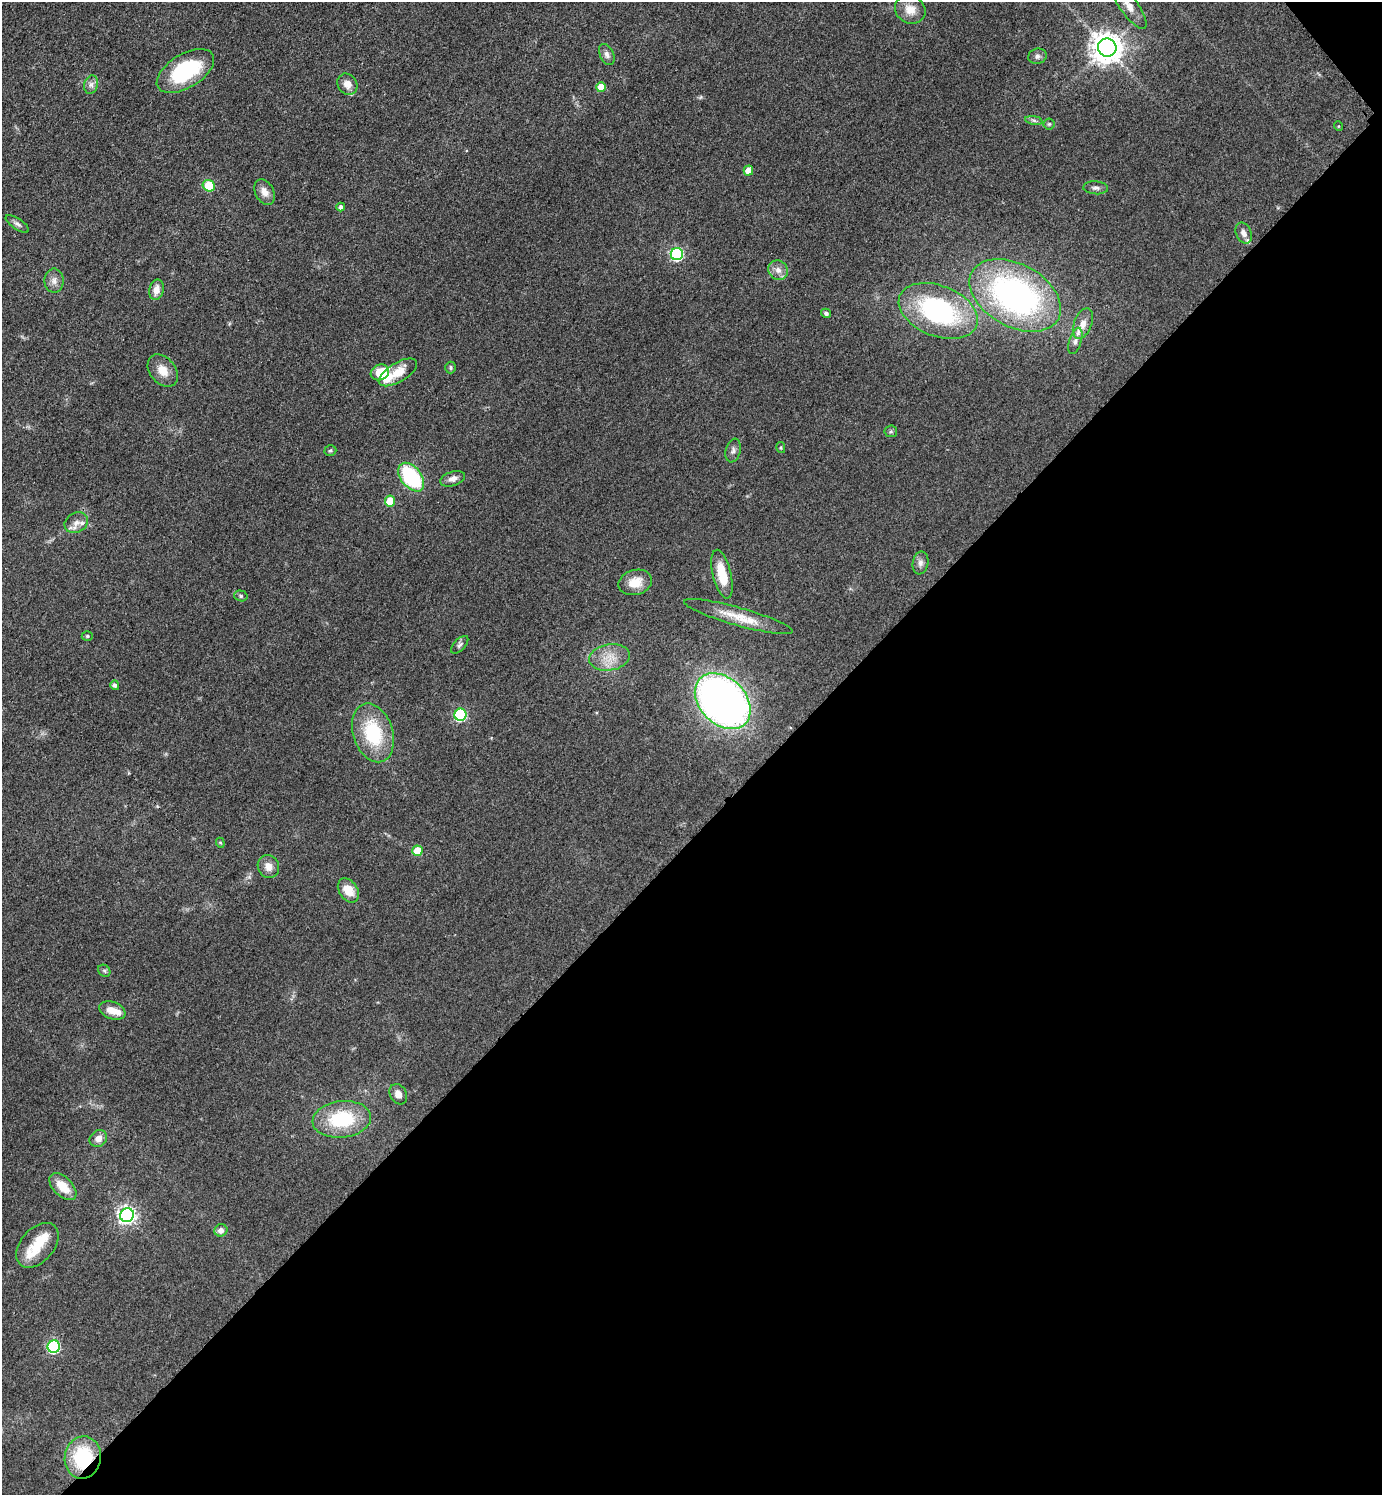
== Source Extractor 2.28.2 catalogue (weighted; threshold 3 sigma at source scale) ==
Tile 12 of 4 x 4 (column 4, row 3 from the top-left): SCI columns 4309-5688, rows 1509-3001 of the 6001 x 6002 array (HDU 1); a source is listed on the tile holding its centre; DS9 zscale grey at full resolution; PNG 1384 x 1497 px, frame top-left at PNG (2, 2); each listed source drawn as its Kron ellipse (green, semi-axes under 4 px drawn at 4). Shown black and unused: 44% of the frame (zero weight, under 3 of 4 exposures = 2% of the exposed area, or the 3 px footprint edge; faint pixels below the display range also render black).
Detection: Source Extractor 2.28.2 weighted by HDU 2 'WHT'; one run over the whole footprint, this tile lists its part. Background 0.0578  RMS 0.0057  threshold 0.0257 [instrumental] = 3 sigma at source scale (4.5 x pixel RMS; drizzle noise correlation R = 1.50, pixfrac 1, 0.05/0.05 arcsec/px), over >= 5 px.
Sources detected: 73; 1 inside a brighter object's white glare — neither listed nor drawn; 5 inside a brighter listed object's ellipse — not listed separately; the other 67 listed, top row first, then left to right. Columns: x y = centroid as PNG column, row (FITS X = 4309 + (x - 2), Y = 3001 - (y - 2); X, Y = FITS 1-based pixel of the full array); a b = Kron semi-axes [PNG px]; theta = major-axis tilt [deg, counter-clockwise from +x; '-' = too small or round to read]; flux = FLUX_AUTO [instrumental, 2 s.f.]
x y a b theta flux
1128 5 28 9 -54 6.6
910 10 16 13 -31 7.1
1107 48 9 9 - 920
607 54 11 7 -65 2.4
1037 56 9 7 15 2.1
185 71 32 16 31 47
347 84 11 9 -55 4.6
91 85 9 7 75 2.3
601 87 5 5 - 9.7
1034 120 8 4 -9 1.4
1049 124 5 5 - 0.85
1338 126 5 3 - 0.47
748 170 5 5 - 6.1
209 186 6 5 - 21
1096 188 12 6 -3 2.2
264 192 14 9 -61 4.5
341 207 4 4 - 2
17 224 13 5 -33 2
1244 233 11 7 -65 3.1
677 254 6 6 - 86
778 270 10 9 - 4.1
54 281 12 9 -89 3.7
156 290 10 7 78 5
1015 295 49 31 -29 150
938 311 41 25 -21 86
826 313 5 4 - 1.1
1083 324 16 9 68 5.6
1075 341 13 6 72 2.5
451 368 6 5 - 0.94
163 371 18 12 -50 7.5
380 372 9 7 27 13
398 372 21 9 31 9.8
891 431 6 6 - 1
781 448 5 4 - 0.63
330 450 6 5 - 1
733 450 12 7 77 2.3
411 477 16 10 -51 52
453 479 13 7 18 3
390 501 5 5 - 14
76 523 12 9 30 4.6
920 563 11 7 80 2.7
722 574 25 9 -76 15
635 582 17 12 15 8.1
241 596 7 5 -16 1.1
738 617 56 9 -16 14
87 636 5 4 - 0.77
460 645 11 5 47 1.6
610 657 20 13 10 9.8
115 685 5 4 - 1.6
723 701 32 23 -45 350
461 715 6 6 - 67
373 733 30 19 -72 36
220 843 5 4 - 0.77
417 851 5 5 - 15
268 866 12 10 -62 4.7
348 890 13 9 -55 9.7
104 971 7 5 -45 1.1
112 1011 13 8 -20 6.8
398 1094 11 8 -60 3.8
342 1119 29 18 6 35
98 1139 9 8 - 3.7
63 1187 16 9 -45 11
127 1215 7 7 - 240
221 1230 6 6 - 2.9
37 1245 26 16 49 14
54 1347 6 6 - 89
83 1458 21 18 78 37
Overlapping masked pixels (flux is a lower limit): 1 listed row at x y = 83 1458
Isophote crosses this tile's border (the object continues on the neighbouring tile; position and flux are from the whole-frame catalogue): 1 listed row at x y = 1128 5